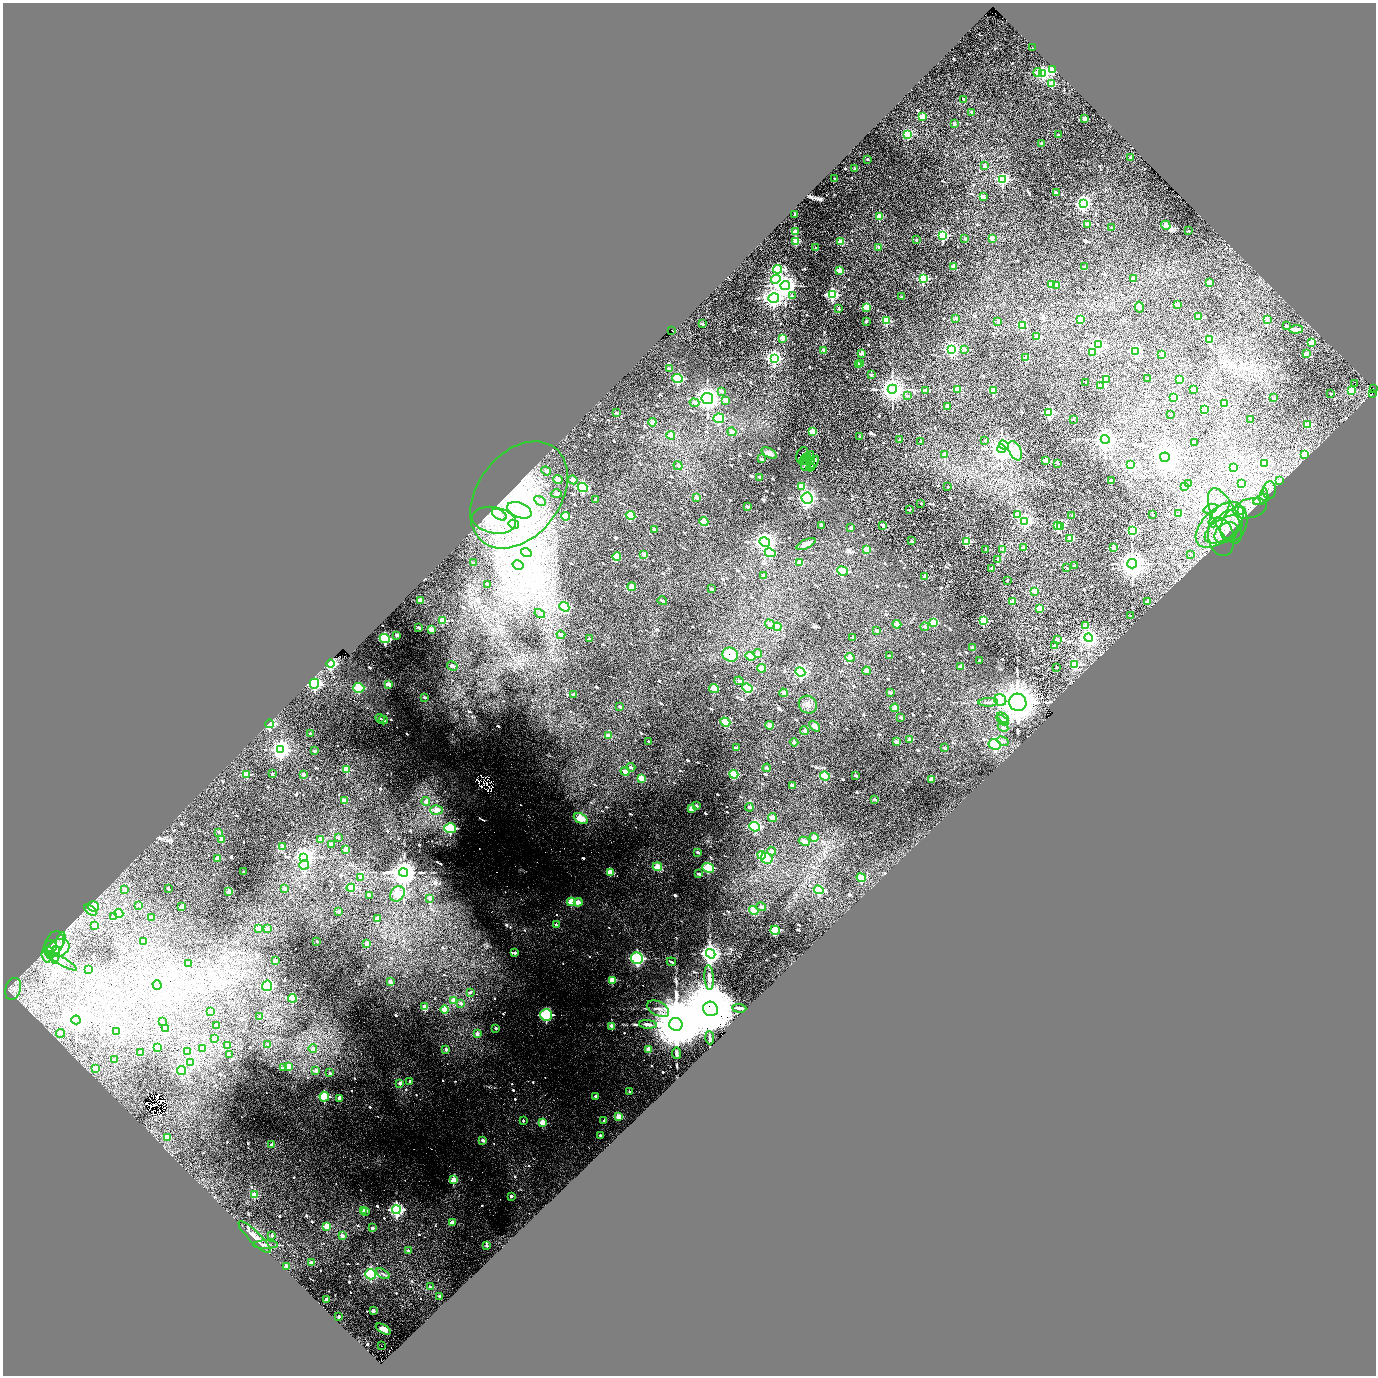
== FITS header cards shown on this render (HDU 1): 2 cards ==
NAXIS1  =                 2747
NAXIS2  =                 2747

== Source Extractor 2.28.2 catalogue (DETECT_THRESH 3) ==
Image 2747 x 2747 px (HDU 1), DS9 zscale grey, zoomed out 1/2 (1 PNG px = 2 x 2 image px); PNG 1378 x 1378 px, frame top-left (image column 2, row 2746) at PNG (3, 3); each listed source drawn as its Kron ellipse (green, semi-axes under 4 px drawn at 4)
Background 0.276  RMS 0.037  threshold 0.11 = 3 sigma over >= 5 px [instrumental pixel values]
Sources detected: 1277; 89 cannot appear on this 1/2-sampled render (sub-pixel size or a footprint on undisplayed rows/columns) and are neither listed nor drawn; of the other 1188, the 500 brightest by FLUX_AUTO listed and drawn (688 fainter detections omitted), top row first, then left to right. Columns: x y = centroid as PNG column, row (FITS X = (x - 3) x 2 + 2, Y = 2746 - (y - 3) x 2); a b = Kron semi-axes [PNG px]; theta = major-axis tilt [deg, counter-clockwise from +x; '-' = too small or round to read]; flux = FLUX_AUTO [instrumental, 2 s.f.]
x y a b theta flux
1033 48 2 2 - 26
1052 70 3 3 - 410
1038 72 4 3 - 70
1043 73 4 3 - 1300
1052 84 3 3 - 240
964 99 2 2 - 18
971 112 2 2 - 32
922 117 3 3 - 250
1085 119 2 2 - 130
954 124 2 2 - 32
907 134 3 3 - 400
1058 135 2 2 - 21
1042 143 2 2 - 56
1131 158 2 2 - 63
868 159 2 2 - 35
985 166 2 2 - 65
855 169 2 2 - 52
835 178 2 2 - 35
1003 180 4 4 - 950
1056 193 2 2 - 55
983 197 2 2 - 75
1083 204 4 4 - 2000
795 214 2 2 - 33
879 216 3 2 - 150
1088 224 2 2 - 130
1166 225 5 3 - 170
1112 228 2 2 - 24
1189 231 2 2 - 23
795 232 2 2 - 140
943 235 3 3 - 1000
992 238 2 2 - 96
965 239 2 2 - 43
916 240 2 2 - 32
796 241 3 3 - 350
840 242 2 2 - 160
879 247 3 2 - 52
815 248 2 2 - 27
954 266 2 2 - 110
1084 267 2 2 - 50
778 269 4 4 - 690
840 270 3 2 - 170
923 278 3 3 - 870
776 279 5 4 - 730
1134 279 2 2 - 72
1209 283 2 2 - 190
1051 285 3 2 - 150
1057 285 2 2 - 120
785 286 4 4 - 7100
832 295 4 3 - 1200
792 296 3 3 - 21
901 297 2 2 - 31
774 298 5 4 - 4700
1177 304 2 2 - 130
866 307 3 3 - 330
1139 307 5 4 - 56
839 309 2 2 - 32
1199 317 2 2 - 170
956 318 2 2 - 87
1080 319 3 3 - 390
1268 319 2 2 - 110
866 321 2 2 - 36
886 321 3 3 - 420
998 321 2 2 - 56
702 324 2 2 - 37
1022 326 3 3 - 240
1287 326 2 2 - 21
1296 329 7 3 2 53
672 330 2 2 - 3000
1037 337 3 3 - 180
783 338 2 2 - 110
1210 339 2 2 - 150
1311 342 3 3 - 250
1098 345 4 4 - 1300
952 349 4 4 - 1700
964 349 4 2 - 53
823 350 2 2 - 63
1136 351 3 3 - 800
1092 352 3 3 - 190
862 353 2 2 - 82
1306 354 2 2 - 120
1161 355 2 2 - 61
774 358 4 4 - 2100
1026 358 2 2 - 130
861 364 2 2 - 26
858 365 2 2 - 120
669 369 4 3 - 38
871 375 2 2 - 57
678 378 5 4 - 510
1106 379 3 2 - 230
1147 379 2 2 - 26
1180 379 2 2 - 210
1086 382 2 2 - 34
1355 384 2 1 - 28
1101 386 2 2 - 86
892 389 4 4 - 8100
958 389 2 2 - 140
1373 389 2 1 - 23
1194 390 2 2 - 83
721 391 3 3 - 31
926 391 2 2 - 63
994 391 3 3 - 260
1351 391 3 3 - 320
1331 394 2 2 - 23
1372 394 3 2 - 200
907 396 2 2 - 19
1173 397 3 3 - 420
707 398 6 5 - 4500
1274 398 2 2 - 68
725 401 4 3 - 47
694 403 5 3 - 36
1224 404 3 3 - 180
948 406 2 2 - 97
1204 410 3 3 - 320
1049 412 3 3 - 710
616 413 3 2 - 23
1171 414 2 2 - 49
719 418 5 4 - 280
1073 419 2 2 - 21
1250 419 2 2 - 27
652 422 4 3 - 66
1308 425 3 3 - 170
732 432 4 3 - 39
812 432 3 2 - 180
671 435 4 3 - 74
859 437 2 2 - 33
900 439 2 2 - 23
1105 439 4 4 - 5400
985 440 2 2 - 31
921 442 2 2 - 19
1194 442 3 2 - 21
1004 445 5 4 - 680
1002 449 4 4 - 8000
1015 451 10 6 -64 700
769 453 8 4 -31 36
945 454 2 2 - 64
1304 454 4 3 - 400
802 455 8 5 67 39
809 457 6 3 60 31
1165 457 5 4 - 11000
761 459 3 2 - 27
805 459 7 3 50 46
812 460 4 3 - 29
1046 461 2 2 - 170
806 463 8 5 77 55
813 463 8 3 58 37
1057 463 2 2 - 58
1264 463 4 4 - 840
1131 465 4 3 - 620
678 466 5 3 - 25
811 467 4 2 - 21
1234 467 3 2 - 32
546 471 5 3 - 28
760 477 3 2 - 27
558 479 5 3 - 72
573 480 4 3 - 67
1111 481 2 2 - 120
1279 481 3 3 - 55
1241 483 2 2 - 98
1189 484 2 2 - 53
802 486 4 3 - 110
583 487 5 4 - 580
948 487 2 2 - 23
1185 487 3 3 - 360
1269 490 9 6 82 39
556 494 5 3 - 44
519 495 59 41 53 910
1264 496 8 3 79 19
696 497 4 3 - 38
807 498 5 5 - 2200
596 500 3 2 - 29
1261 500 8 4 25 25
540 501 6 3 -28 19
921 503 2 2 - 20
747 506 3 2 - 29
1250 508 17 9 14 88
1211 509 7 4 21 26
519 510 13 7 -22 95
909 510 2 2 - 22
1241 510 4 3 - 35
1220 511 12 3 38 36
1178 514 2 2 - 37
499 515 8 4 -32 38
631 515 5 4 - 140
1017 515 3 2 - 220
1072 515 2 2 - 39
1153 515 2 2 - 35
565 516 4 3 - 150
1225 516 30 12 -65 220
494 520 22 13 -10 120
704 521 4 3 - 88
1025 522 4 4 - 730
1213 523 4 4 - 21
514 524 5 4 - 92
1234 524 18 12 67 120
821 525 3 2 - 20
1058 525 3 3 - 400
1220 525 29 16 42 330
883 526 2 2 - 100
1061 526 3 2 - 170
851 528 3 3 - 25
654 529 4 2 - 34
1224 529 21 11 29 170
1132 530 3 3 - 880
1226 533 13 9 35 59
1221 537 19 13 -80 120
1070 538 2 2 - 190
912 541 2 2 - 49
765 542 5 4 - 4900
967 542 3 3 - 490
806 544 10 4 25 50
1023 548 2 2 - 42
1114 548 2 2 - 120
867 549 3 3 - 120
986 549 2 2 - 28
1002 549 2 2 - 61
526 553 5 4 - 110
770 553 5 4 - 210
1191 554 3 3 - 29
644 555 4 3 - 38
617 557 4 3 - 87
998 559 2 2 - 39
800 562 4 3 - 70
473 563 3 2 - 23
1132 564 5 4 - 11000
518 565 6 3 -31 26
1074 566 2 2 - 23
991 568 2 2 - 22
1067 568 3 2 - 30
842 571 5 4 - 160
764 575 4 3 - 31
925 577 2 2 - 110
1007 580 2 2 - 20
487 584 3 2 - 29
632 587 4 3 - 90
711 589 3 2 - 20
1034 591 3 2 - 190
420 600 4 3 - 58
662 601 5 2 - 19
1012 602 2 2 - 150
1147 602 2 2 - 81
564 607 5 4 - 390
1040 608 2 2 - 170
540 614 5 3 - 19
1130 616 2 2 - 20
442 620 4 3 - 130
983 620 3 3 - 540
933 623 3 3 - 130
770 624 5 3 - 32
897 624 4 3 - 57
1085 626 2 2 - 83
419 627 3 2 - 23
777 627 4 3 - 130
925 627 4 3 - 29
432 630 4 3 - 86
877 630 3 2 - 35
397 635 3 2 - 37
561 635 4 3 - 30
853 637 3 2 - 19
1088 638 4 4 - 4100
385 639 5 4 - 650
589 639 3 2 - 18
1057 640 2 2 - 67
1055 645 2 2 - 61
973 648 3 2 - 58
758 653 4 3 - 45
730 655 8 6 -26 270
750 656 5 4 - 90
890 656 3 2 - 18
850 657 5 4 - 72
980 661 3 2 - 21
331 664 4 4 - 580
1075 664 3 3 - 420
452 666 5 3 - 34
961 667 4 3 - 53
1057 667 2 2 - 26
762 668 4 3 - 72
866 671 4 3 - 51
800 672 5 4 - 970
739 681 5 3 - 33
314 684 5 4 - 1500
389 684 4 3 - 73
359 688 5 5 - 220
714 688 5 4 - 81
747 688 5 4 - 350
890 692 4 2 - 30
783 693 4 3 - 46
574 695 4 2 - 25
424 697 4 2 - 19
1000 700 6 5 - 590
988 702 10 4 1 21
1018 702 9 8 - 14000
808 705 9 8 - 42
620 707 4 2 - 24
895 708 4 3 - 69
380 718 5 2 - 22
901 718 3 2 - 21
1003 718 7 4 -31 23
383 720 4 2 - 19
1002 720 7 4 -38 27
725 722 5 4 - 170
269 724 4 4 - 460
769 725 4 3 - 51
815 726 6 3 -46 77
1003 727 5 4 - 25
805 731 4 3 - 45
311 734 2 2 - 25
608 736 4 3 - 73
910 740 4 3 - 60
1003 741 6 3 -29 22
649 742 3 2 - 26
794 742 4 3 - 27
896 742 4 3 - 52
995 745 6 5 - 530
737 748 4 3 - 35
944 748 3 2 - 21
281 750 3 3 - 6000
315 751 2 2 - 32
631 767 4 2 - 25
767 768 4 3 - 26
347 770 3 3 - 120
625 771 4 3 - 49
272 773 2 2 - 20
303 774 2 2 - 30
734 774 4 3 - 220
246 775 3 3 - 120
825 776 5 4 - 170
856 776 3 2 - 18
641 778 4 3 - 96
931 779 3 3 - 61
792 785 3 2 - 46
875 799 3 2 - 23
344 801 3 3 - 72
426 801 4 4 - 53
696 806 4 2 - 25
749 807 4 2 - 21
691 809 4 3 - 60
436 810 6 4 3 120
581 818 7 5 -27 140
772 818 4 3 - 65
755 827 5 4 - 740
450 828 6 5 - 540
219 832 3 2 - 18
814 837 4 3 - 64
338 838 3 2 - 19
222 839 3 3 - 65
321 839 3 2 - 45
804 841 6 3 -26 83
331 844 3 2 - 40
282 846 3 3 - 66
346 849 3 3 - 76
772 851 4 3 - 46
698 852 4 2 - 34
762 855 4 4 - 190
304 857 4 4 - 4800
766 858 6 5 - 110
217 859 3 3 - 87
304 865 5 5 - 120
657 867 5 3 - 140
708 868 6 4 -25 270
244 872 2 2 - 20
404 872 4 4 - 15000
610 872 4 3 - 130
698 874 3 2 - 29
361 878 3 3 - 41
861 878 5 4 - 160
351 888 4 4 - 150
169 889 2 2 - 23
285 889 3 3 - 41
124 890 3 3 - 40
819 890 5 4 - 240
229 892 3 3 - 91
397 894 8 6 49 230
369 895 3 2 - 50
430 898 3 2 - 40
571 902 4 4 - 140
578 902 4 3 - 74
139 905 2 2 - 26
93 906 5 5 - 160
181 907 3 2 - 48
761 907 5 3 - 41
90 910 7 4 -38 45
754 910 5 4 - 150
339 912 3 2 - 39
119 913 4 4 - 180
113 917 3 3 - 41
151 917 2 2 - 35
377 919 3 2 - 52
556 925 3 2 - 20
95 926 3 3 - 68
259 928 4 3 - 78
267 929 3 3 - 59
775 930 5 4 - 250
61 940 8 4 75 29
317 941 2 2 - 21
144 942 4 3 - 54
54 943 12 9 69 62
367 944 3 3 - 56
50 947 7 6 - 28
58 948 12 8 23 96
50 953 6 4 -73 26
515 953 3 2 - 30
711 954 5 4 - 6900
55 955 9 4 82 37
46 956 6 3 -71 18
637 958 6 5 - 1000
61 961 19 3 -30 48
275 961 3 2 - 55
671 962 5 2 - 21
189 963 2 2 - 34
88 970 4 3 - 83
709 978 12 4 -86 42
612 980 3 3 - 110
390 981 3 2 - 45
157 985 4 4 - 150
267 986 5 5 - 590
13 989 11 7 72 60
470 992 3 3 - 19
292 998 4 4 - 170
454 1000 3 3 - 64
461 1003 3 3 - 24
425 1007 4 3 - 69
739 1008 7 2 -4 28
444 1009 4 3 - 100
658 1009 12 7 -28 35
710 1009 7 7 - 97000
211 1011 3 2 - 43
546 1015 6 6 - 720
260 1017 3 2 - 26
76 1020 4 4 - 8600
162 1022 3 2 - 24
648 1024 9 3 -3 26
676 1024 7 6 - 98000
216 1026 3 2 - 35
612 1026 3 3 - 69
165 1028 4 3 - 62
496 1028 2 2 - 22
117 1032 3 3 - 72
60 1033 4 4 - 27
477 1034 3 3 - 43
710 1038 6 2 -85 23
214 1039 3 3 - 23
268 1044 2 2 - 19
228 1045 3 3 - 88
158 1047 3 3 - 62
203 1049 4 3 - 98
313 1049 4 3 - 28
446 1049 3 2 - 32
649 1050 3 3 - 87
187 1051 3 3 - 24
141 1053 3 2 - 59
677 1053 6 2 -84 18
229 1055 3 2 - 22
114 1060 3 3 - 45
191 1063 3 3 - 140
289 1066 3 3 - 99
96 1068 4 3 - 61
284 1068 3 2 - 25
181 1070 4 4 - 360
316 1070 3 3 - 33
330 1073 3 3 - 24
410 1081 3 2 - 21
400 1083 3 3 - 41
630 1092 2 2 - 21
596 1096 3 3 - 37
324 1097 5 5 - 270
340 1098 3 3 - 56
618 1117 3 3 - 97
604 1120 2 2 - 20
523 1121 2 2 - 23
543 1123 3 3 - 150
600 1135 2 2 - 22
167 1137 3 3 - 81
483 1140 3 2 - 57
272 1145 3 3 - 38
453 1180 3 3 - 120
254 1195 3 3 - 110
511 1196 3 2 - 34
396 1210 4 4 - 2100
363 1211 4 4 - 81
365 1211 2 2 - 37
452 1222 3 3 - 54
327 1226 3 3 - 130
372 1228 2 2 - 40
272 1235 2 2 - 22
342 1236 3 3 - 40
255 1237 22 6 -44 52
266 1245 12 4 0 28
487 1246 2 2 - 22
408 1250 3 2 - 21
311 1263 3 2 - 49
287 1266 3 3 - 52
371 1274 5 5 - 790
383 1274 7 3 -31 18
430 1287 3 2 - 27
439 1296 2 2 - 24
326 1299 2 2 - 67
373 1311 3 2 - 66
339 1317 2 2 - 32
383 1329 8 3 -29 120
381 1346 2 1 - 33
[688 fainter detections neither listed nor drawn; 89 sub-pixel or undisplayed-footprint detections neither listed nor drawn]